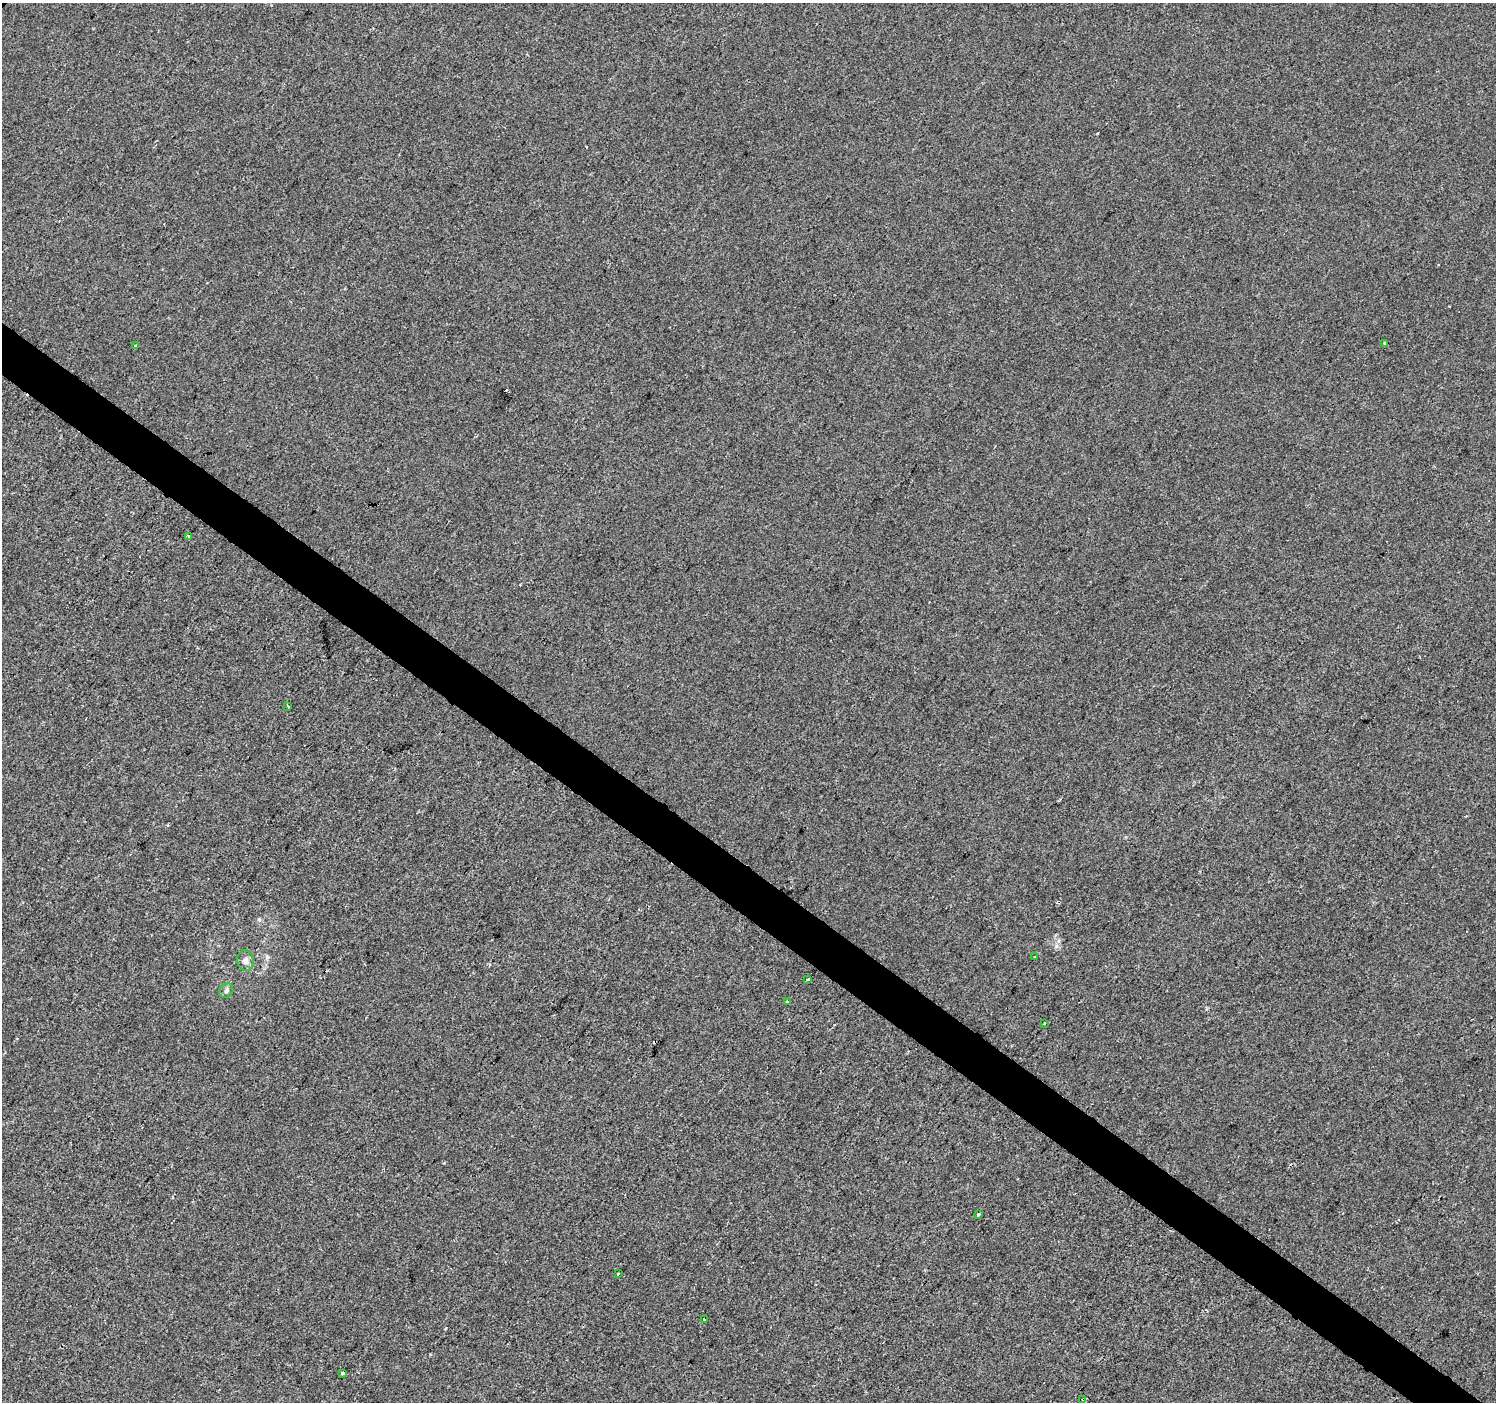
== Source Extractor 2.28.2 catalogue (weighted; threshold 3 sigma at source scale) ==
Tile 6 of 4 x 4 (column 2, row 2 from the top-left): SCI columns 1501-2994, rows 3042-4441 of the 5982 x 6017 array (HDU 1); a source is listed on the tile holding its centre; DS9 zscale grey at full resolution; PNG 1498 x 1404 px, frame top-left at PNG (2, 3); each listed source drawn as its Kron ellipse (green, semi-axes under 4 px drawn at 4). Shown black and unused: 4% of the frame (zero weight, under 2 of 3 exposures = <1% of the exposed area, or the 3 px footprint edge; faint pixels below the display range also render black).
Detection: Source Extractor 2.28.2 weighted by HDU 2 'WHT'; one run over the whole footprint, this tile lists its part. Background -7.52e-04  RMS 0.0042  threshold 0.0187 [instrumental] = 3 sigma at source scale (4.5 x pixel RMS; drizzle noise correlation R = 1.50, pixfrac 1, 0.0396/0.0396 arcsec/px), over >= 5 px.
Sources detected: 19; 4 cosmic-ray / hot-pixel residue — neither listed nor drawn; the other 15 listed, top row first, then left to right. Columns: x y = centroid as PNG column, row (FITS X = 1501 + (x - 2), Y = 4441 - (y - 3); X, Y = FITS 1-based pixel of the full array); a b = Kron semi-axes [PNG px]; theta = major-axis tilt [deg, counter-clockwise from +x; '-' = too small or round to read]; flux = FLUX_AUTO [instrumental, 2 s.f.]
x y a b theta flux
1385 343 4 3 - 1.8
136 346 3 3 - 1.8
188 536 4 2 - 0.46
288 706 4 2 - 1.1
1035 956 3 2 - 0.43
245 960 10 8 -80 2.1
808 979 4 2 - 0.6
226 991 8 6 52 1.1
787 1002 3 3 - 1.2
1044 1024 3 3 - 1.4
978 1215 4 3 - 1.4
618 1274 3 2 - 1
704 1319 3 2 - 0.33
342 1373 4 3 - 1.7
1083 1399 3 3 - 2.6
Overlapping masked pixels (flux is a lower limit): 1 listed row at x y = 1083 1399
Unlisted compact peaks at least as high as the median listed source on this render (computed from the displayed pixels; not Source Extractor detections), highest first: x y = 1056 946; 259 919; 267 957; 430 1354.